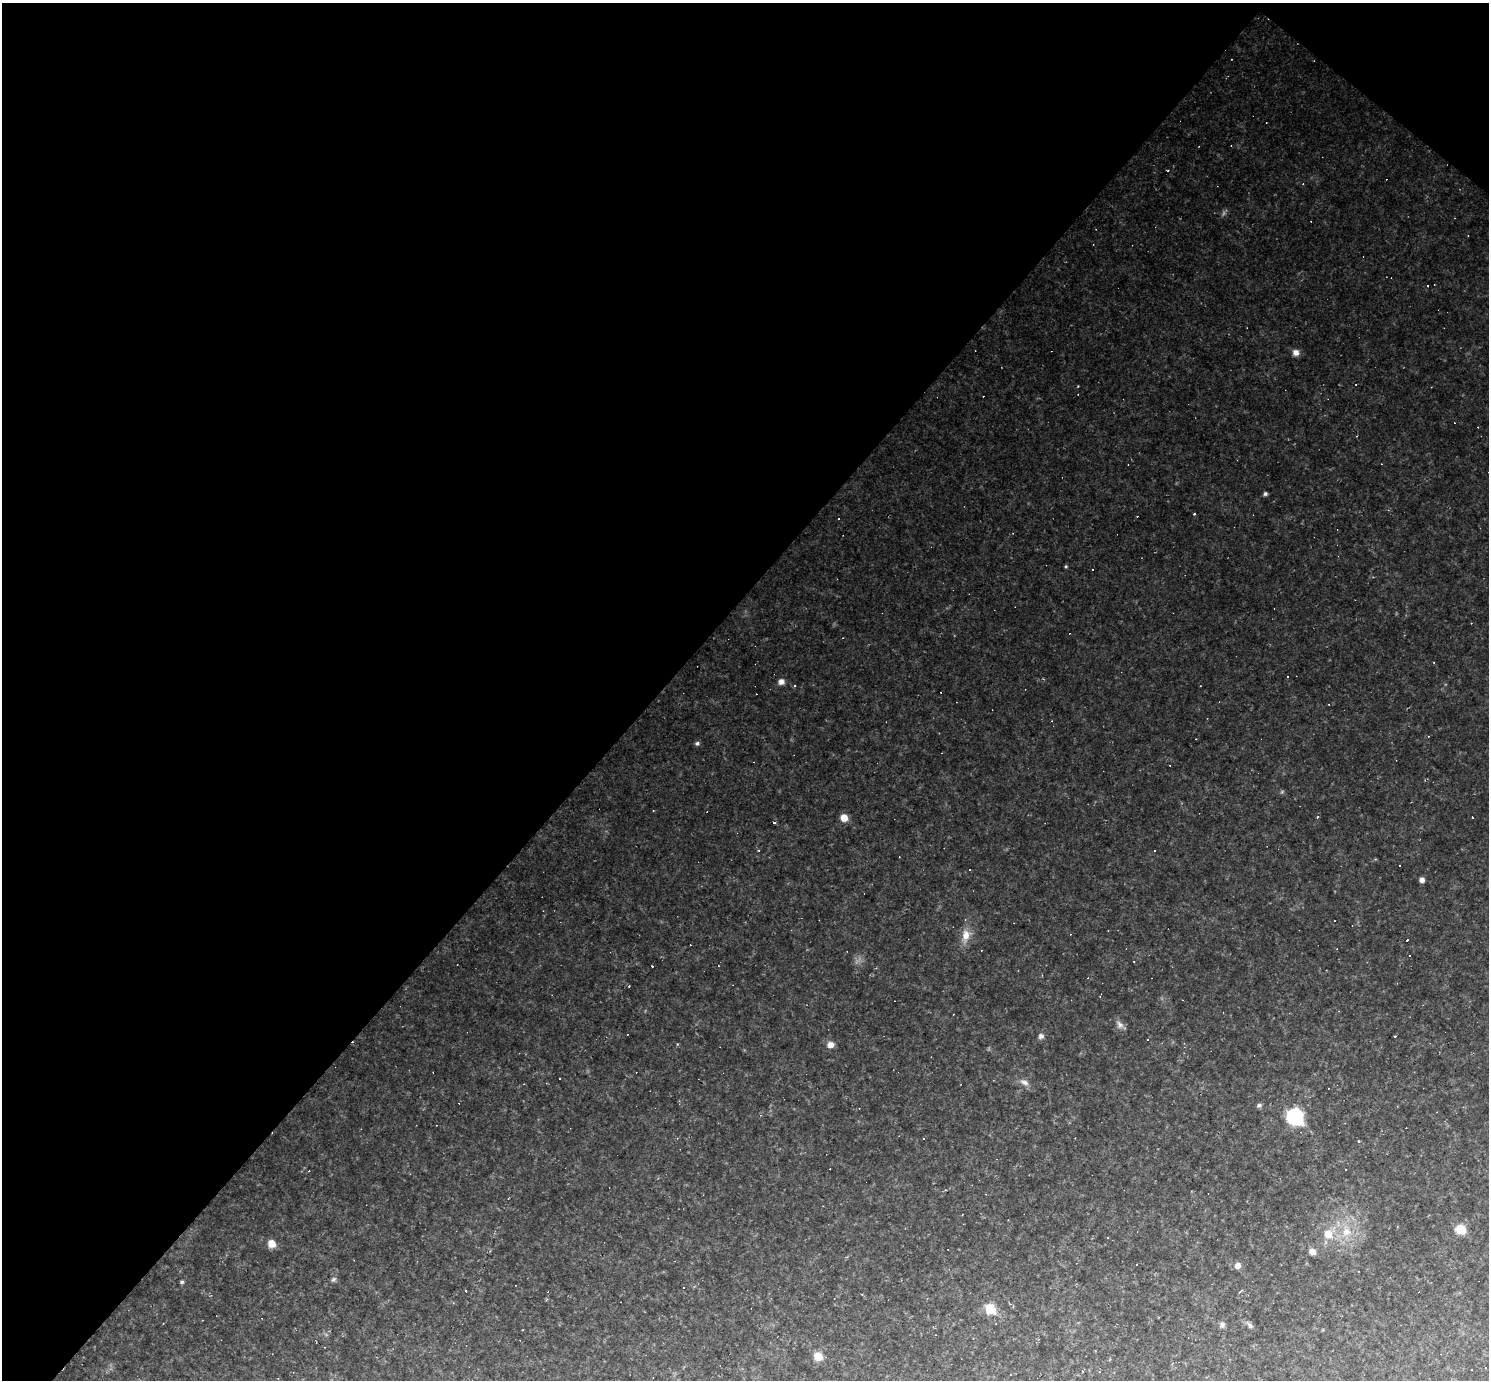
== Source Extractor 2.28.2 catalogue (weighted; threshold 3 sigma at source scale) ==
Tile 2 of 4 x 4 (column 2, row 1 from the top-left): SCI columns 1488-2974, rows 4425-5802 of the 5949 x 5952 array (HDU 1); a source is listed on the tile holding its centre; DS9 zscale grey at full resolution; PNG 1491 x 1382 px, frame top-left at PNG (2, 3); no overlay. Shown black and unused: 45% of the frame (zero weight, under 2 of 3 exposures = <1% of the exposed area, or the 3 px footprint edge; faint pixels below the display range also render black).
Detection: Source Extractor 2.28.2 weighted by HDU 2 'WHT'; one run over the whole footprint, this tile lists its part. Background 0.0987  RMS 0.01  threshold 0.0455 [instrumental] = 3 sigma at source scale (4.5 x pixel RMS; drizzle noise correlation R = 1.50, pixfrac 1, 0.05/0.05 arcsec/px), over >= 5 px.
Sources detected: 80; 37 cosmic-ray / hot-pixel residue — not listed; the other 43 listed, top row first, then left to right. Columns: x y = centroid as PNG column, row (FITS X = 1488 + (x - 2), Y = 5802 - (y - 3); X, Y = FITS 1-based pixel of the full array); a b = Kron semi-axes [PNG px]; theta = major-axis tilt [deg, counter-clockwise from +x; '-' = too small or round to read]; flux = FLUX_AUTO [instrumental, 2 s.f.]
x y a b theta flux
1168 170 3 2 - 0.92
1296 353 8 8 - 5.2
1265 494 5 5 - 2
1194 514 3 2 - 1.7
838 518 3 3 - 9
1066 566 5 3 - 1
1287 677 3 3 - 3.4
781 682 6 6 - 5.5
795 686 3 2 - 1.4
697 743 6 5 - 2.1
1317 817 3 3 - 1.3
844 818 7 6 - 11
774 823 4 3 - 1.7
759 850 3 3 - 0.99
1422 880 5 5 - 4.1
966 935 16 10 85 12
1407 940 3 2 - 1.5
1409 956 3 2 - 0.94
1120 1025 11 8 -57 5
1041 1036 7 6 - 3.4
1147 1039 3 3 - 3.4
830 1045 7 6 - 6.7
560 1079 2 2 - 0.81
1024 1082 13 7 -25 5
1259 1105 6 5 - 2.4
1295 1117 9 9 - 140
923 1139 3 3 - 15
986 1194 3 2 - 0.64
1460 1229 7 6 - 27
1346 1232 13 11 43 14
1328 1234 9 9 - 14
272 1244 7 7 - 10
1312 1251 7 6 - 6.4
1136 1264 3 2 - 0.96
1238 1266 7 7 - 5.2
333 1279 7 5 23 2
182 1282 5 4 - 1.6
684 1287 3 3 - 2.9
1240 1292 5 2 - 1.2
990 1308 6 5 - 51
1222 1324 7 7 - 2.8
1250 1325 9 5 -52 2.7
818 1356 6 6 - 20